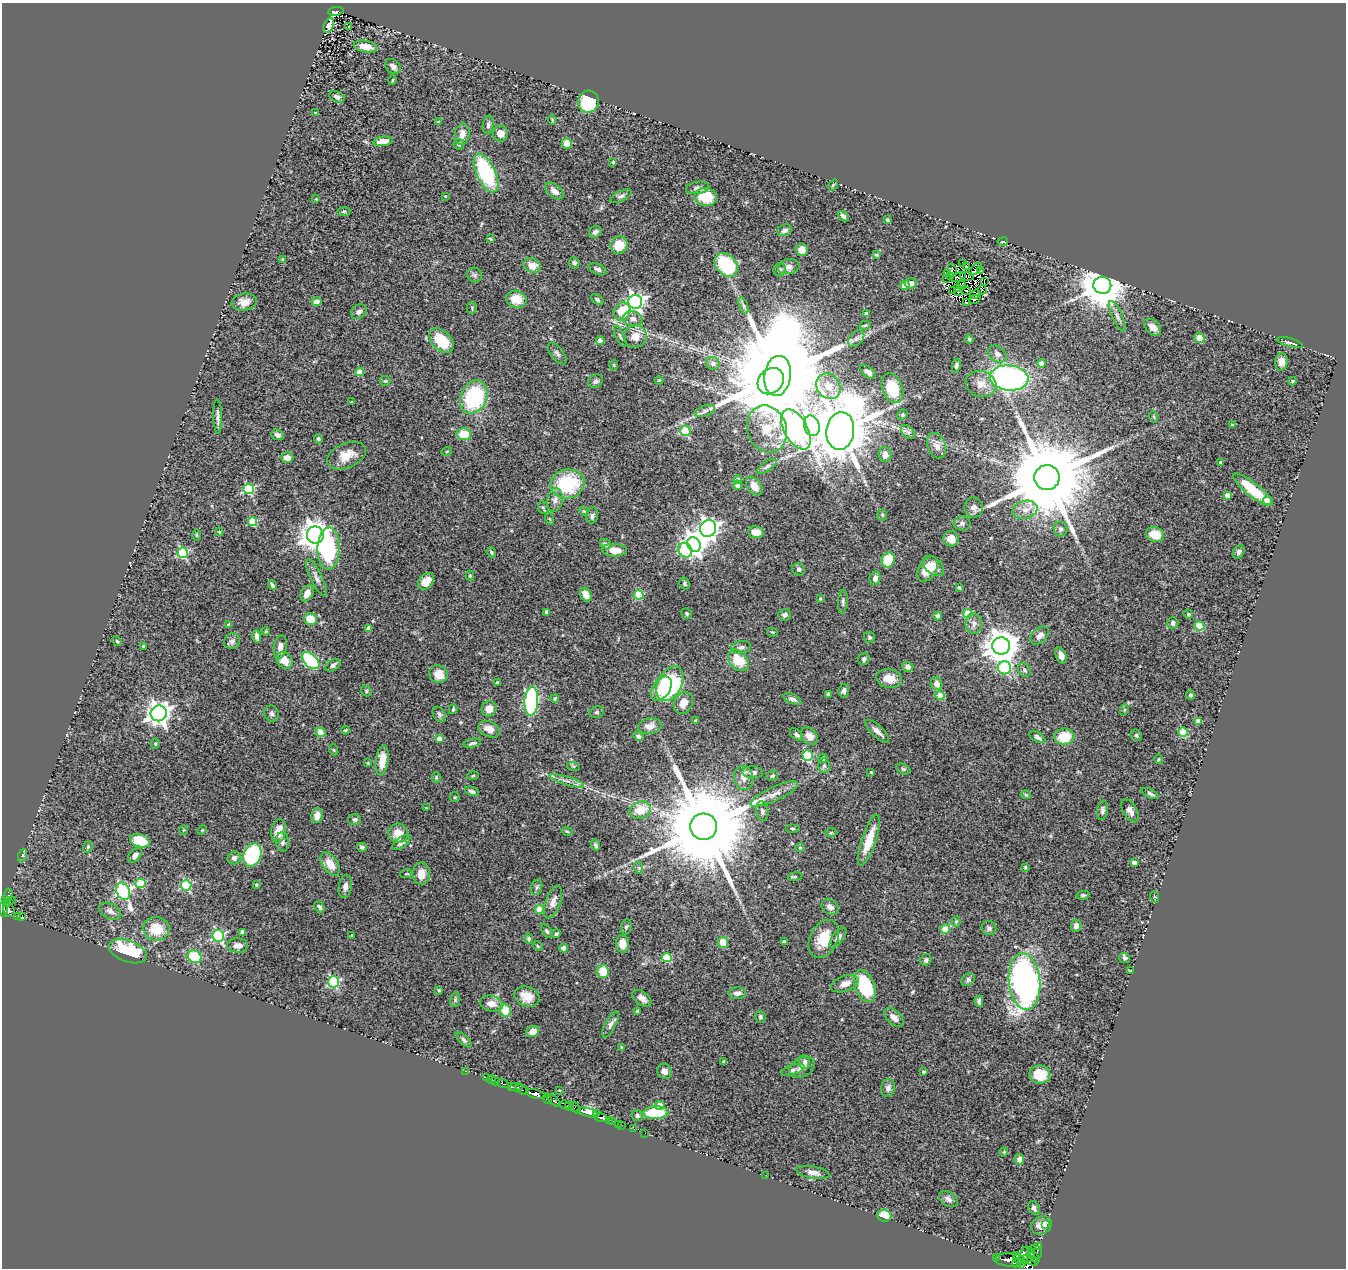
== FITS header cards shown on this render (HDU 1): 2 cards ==
NAXIS1  =                 1344
NAXIS2  =                 1266

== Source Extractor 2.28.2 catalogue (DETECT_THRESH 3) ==
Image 1344 x 1266 px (HDU 1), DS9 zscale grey, 1 PNG px = 1 image px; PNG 1348 x 1270 px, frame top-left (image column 1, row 1266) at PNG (2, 3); each listed source drawn as its Kron ellipse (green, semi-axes under 4 px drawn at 4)
Background 0.781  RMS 0.057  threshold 0.171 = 3 sigma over >= 5 px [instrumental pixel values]
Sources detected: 440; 10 with non-positive FLUX_AUTO (blend fragments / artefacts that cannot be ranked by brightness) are neither listed nor drawn; the other 430 listed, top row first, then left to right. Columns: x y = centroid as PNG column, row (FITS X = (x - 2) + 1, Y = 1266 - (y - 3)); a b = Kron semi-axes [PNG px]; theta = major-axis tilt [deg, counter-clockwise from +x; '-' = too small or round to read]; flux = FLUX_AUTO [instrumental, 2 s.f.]
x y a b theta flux
336 11 8 4 8 170
329 25 8 5 66 16
349 27 3 2 - 6
365 47 12 6 -10 44
393 66 8 6 -38 15
392 80 4 3 - 3.6
337 97 8 5 -26 13
588 102 11 10 - 190
316 113 3 3 - 4.4
552 119 5 3 - 3.6
438 121 4 2 - 2.9
488 125 9 5 83 11
462 134 11 7 83 29
500 134 8 7 - 35
383 141 9 5 7 42
567 143 5 5 - 45
459 144 5 5 - 8
613 162 4 4 - 6.5
486 173 21 9 -65 350
833 185 6 3 53 4
698 188 12 6 9 17
554 191 10 6 -38 29
445 196 3 3 - 3.8
621 196 11 5 24 11
706 197 11 9 -10 120
316 199 3 2 - 2.7
344 212 6 3 8 4.3
843 216 6 4 -43 12
887 220 4 4 - 6.1
785 230 7 5 24 14
595 232 6 5 - 13
490 239 4 3 - 4.2
1003 242 5 2 - 3.4
619 245 9 8 - 79
802 250 6 6 - 28
876 255 4 4 - 6.7
283 259 4 3 - 4.1
574 263 6 5 - 8
963 264 2 2 - 3.5
532 265 9 7 -21 43
726 265 13 10 -47 250
966 266 3 2 - 5.6
789 267 11 7 11 21
598 269 10 5 -25 12
975 269 8 2 44 1.9
780 270 7 6 - 8
952 270 7 4 -83 25
981 270 4 3 - 13
947 274 3 2 - 4.9
475 275 8 7 - 9.4
950 276 3 2 - 5.8
967 276 7 2 -9 1.3
958 277 8 3 20 3.8
947 278 2 2 - 5.1
984 281 3 2 - 6.5
911 283 6 5 - 20
961 285 5 2 - 3.9
1102 285 9 8 - 16000
905 286 5 4 - 92
958 289 4 3 - 9.6
966 290 5 2 - 5.6
982 290 5 3 - 5.8
953 291 3 3 - 6.8
958 291 3 2 - 9
975 294 6 3 34 6.9
516 299 10 8 -19 63
597 299 7 4 -36 8.4
975 299 6 3 26 9.7
244 302 12 8 9 33
316 302 5 4 - 22
635 302 7 7 - 1500
966 302 3 3 - 7.7
744 306 8 3 -71 9
472 308 6 5 - 5.3
359 312 8 6 38 16
622 312 9 8 - 94
866 313 4 3 - 12
1117 316 17 5 -65 17
633 319 9 7 -15 22
865 325 5 3 - 6.1
1153 327 10 6 -45 23
620 336 11 4 -65 7.6
635 336 11 11 - 39
856 338 9 6 48 14
1199 338 5 4 - 42
969 339 4 3 - 4.9
441 341 14 9 -46 140
600 341 4 4 - 76
1290 343 13 3 -15 12
557 353 13 6 -51 13
997 354 10 7 -40 20
1281 362 9 6 86 26
713 363 6 6 - 22
1041 363 4 4 - 27
614 365 5 3 - 3.6
956 366 7 4 79 9.6
359 372 4 4 - 65
868 372 9 5 -40 18
778 376 20 13 83 110000
1009 378 19 12 -6 980
659 380 4 4 - 3.7
385 381 5 5 - 4.9
595 381 8 6 32 11
771 381 14 12 47 9500
1293 381 4 3 - 4.9
981 384 15 13 -16 47
828 386 13 11 -55 55
892 388 15 10 -70 150
474 397 17 13 65 370
352 402 3 3 - 4.6
705 411 10 5 19 15
902 415 5 5 - 6.6
218 417 17 4 -89 14
1154 417 6 3 -72 4.3
1232 425 3 3 - 3.9
812 426 10 7 -74 1300
767 429 24 19 -71 110
796 429 22 11 -61 3800
685 431 5 5 - 280
840 431 19 14 83 43000
908 432 8 5 -44 10
464 434 7 6 - 72
277 435 6 5 - 15
318 439 4 4 - 6.4
936 446 13 9 -70 27
447 451 5 3 - 3
885 455 7 6 - 29
347 456 20 12 23 61
287 458 6 5 - 32
1220 462 4 4 - 4.8
767 466 11 5 33 11
1047 478 12 12 - 82000
738 480 4 4 - 56
568 484 17 14 10 250
737 485 5 4 - 13
754 486 10 6 -52 35
249 489 5 5 - 330
1253 490 24 6 -38 110
1227 495 4 4 - 29
555 500 12 7 81 20
1268 500 4 4 - 59
974 507 10 9 - 19
543 508 6 5 - 6.4
1025 510 13 9 15 33
584 511 5 4 - 4.1
882 515 6 5 - 6.8
592 516 8 5 76 12
550 519 6 3 -70 4
253 522 4 4 - 170
962 523 8 7 - 13
708 528 8 8 - 2200
1061 529 7 7 - 9.6
219 532 4 3 - 3.6
756 532 8 6 -6 53
196 535 5 3 - 4.2
315 535 9 8 - 5500
1155 535 9 7 -18 73
951 539 8 7 - 42
606 544 6 4 -34 13
694 545 8 6 -58 3200
329 549 21 11 88 350
614 550 12 6 -3 36
685 550 7 6 - 200
491 552 5 4 - 7
1239 552 7 5 56 9.9
183 553 5 5 - 360
888 560 8 6 74 99
933 566 12 8 -43 33
799 569 6 6 - 9.2
928 569 14 8 60 71
470 576 5 4 - 3.9
316 578 20 6 -65 21
875 578 7 5 76 20
426 581 9 7 48 49
685 584 6 5 - 6.1
272 585 5 3 - 8.5
959 587 4 3 - 4.6
307 593 9 6 65 24
586 595 7 5 -63 43
639 595 4 4 - 170
820 598 3 2 - 3.7
843 602 12 4 87 9.4
547 612 4 4 - 20
967 613 4 4 - 120
687 614 6 5 - 6.1
1188 614 5 4 - 4.5
785 615 6 5 - 13
938 616 4 4 - 9.3
311 619 6 6 - 66
1173 623 6 5 - 12
974 624 10 8 -89 21
229 625 4 3 - 10
1199 626 5 4 - 180
369 628 4 4 - 28
266 631 4 3 - 3.4
772 632 5 4 - 3.8
1040 635 11 7 44 21
257 636 6 4 -75 17
869 637 6 5 - 6.8
117 641 5 4 - 4.6
232 641 8 7 - 14
144 646 4 3 - 13
1001 646 9 8 - 7500
280 647 12 6 81 22
741 647 10 6 8 14
1061 655 8 5 -68 21
864 659 6 5 - 11
284 660 9 7 -47 50
738 660 12 8 -49 99
311 661 10 6 -43 380
333 665 8 5 35 13
908 667 6 5 - 15
1005 668 6 6 - 330
1024 670 7 5 -53 8.2
438 674 9 8 - 55
889 678 13 9 -10 55
497 682 3 3 - 6.1
670 684 18 12 64 450
937 684 6 5 - 22
661 689 13 8 55 44
366 691 6 4 -51 5.1
844 691 7 5 84 13
828 694 4 3 - 11
1190 695 4 4 - 8.6
940 696 4 4 - 94
555 699 4 3 - 4.2
792 699 9 5 -24 13
531 701 14 7 87 570
683 703 11 9 60 38
453 709 5 3 - 5.3
489 709 8 7 - 34
1124 710 6 3 70 4.5
597 712 7 5 15 7.2
159 713 8 7 - 2900
272 713 8 7 - 11
439 714 8 6 -55 9.5
696 721 4 3 - 11
1198 721 4 4 - 31
650 726 12 8 11 35
489 729 11 7 -24 35
345 730 4 3 - 3.7
877 731 15 5 -43 20
321 732 5 4 - 74
1183 732 5 4 - 160
796 735 8 5 -43 11
1136 735 6 5 - 8.2
638 736 5 4 - 11
809 736 10 7 -50 32
1037 737 9 4 -29 16
1064 737 10 8 5 130
439 739 4 4 - 34
472 743 9 4 12 9.5
155 744 5 4 - 4.5
334 750 6 3 -70 3.9
808 756 5 5 - 270
823 758 4 4 - 12
1158 759 5 3 - 3.4
382 760 15 6 82 56
368 763 4 3 - 3.1
573 766 6 4 -17 4.5
824 766 7 6 - 10
903 769 7 5 -25 6.2
753 772 10 6 -2 18
871 772 3 3 - 3.7
473 776 6 4 3 4.1
772 776 6 4 30 5.8
436 778 5 4 - 4.2
744 778 12 9 -80 32
567 781 18 4 -17 21
472 791 7 4 -21 9.6
774 794 26 7 25 40
1150 794 9 4 -25 8.6
1026 795 5 4 - 5.1
455 797 5 4 - 5
426 808 3 2 - 2.3
640 810 11 8 19 98
1102 810 10 5 80 11
762 811 10 6 -81 13
1130 811 12 7 -59 21
317 816 8 6 76 27
355 819 6 5 - 10
704 827 13 13 - 92000
793 828 7 3 0 5.2
183 830 5 3 - 3.5
202 830 5 3 - 3.4
279 831 11 7 81 51
567 831 6 3 -20 3.9
398 833 10 9 - 49
831 833 6 4 2 4.4
869 840 26 7 71 86
140 841 10 6 -17 100
282 842 9 6 -85 14
401 843 10 5 37 16
595 845 5 4 - 8.2
88 847 6 4 67 5.2
362 847 5 4 - 8
800 848 5 3 - 3.4
23 855 6 4 71 6
135 855 8 5 49 18
252 855 12 9 69 400
234 858 6 6 - 13
1134 863 4 4 - 22
330 864 13 7 -56 55
1025 867 3 3 - 5.3
639 868 6 4 -72 5.7
406 874 6 3 1 3.9
421 874 11 8 87 41
795 877 7 3 9 4.8
141 883 5 4 - 170
186 885 5 5 - 310
256 885 4 3 - 6.5
345 887 11 6 82 20
537 887 8 5 73 7.4
123 891 9 6 -66 840
8 895 7 4 85 26
1083 895 6 4 9 7
1155 897 6 3 -70 3.7
6 900 4 2 - 46
9 902 7 3 29 100
553 902 17 7 71 24
319 907 6 4 -53 9.6
830 907 9 7 -40 20
3 909 7 3 -85 520
539 909 4 4 - 79
9 910 7 5 -59 270
110 911 12 7 -28 18
17 916 4 3 - 120
22 916 3 3 - 26
956 921 5 4 - 4.9
1076 926 6 5 - 16
626 927 7 5 78 7.7
989 928 7 7 - 11
156 929 13 12 - 95
945 929 5 4 - 100
547 931 7 4 -53 7.2
242 932 4 4 - 11
556 934 4 3 - 6.7
352 935 3 3 - 5.2
218 936 6 5 - 540
529 938 5 4 - 6.2
838 938 12 5 53 17
824 939 20 14 65 89
784 942 4 3 - 14
723 943 6 5 - 61
622 944 9 6 -85 36
238 945 10 7 -2 25
538 946 5 4 - 4
564 948 4 4 - 35
128 951 20 10 -19 300
195 957 7 6 - 150
667 957 5 4 - 190
1124 958 5 5 - 7.5
926 960 6 5 - 10
1131 970 4 2 - 3
603 971 6 6 - 83
968 980 7 5 43 9.3
1024 981 28 15 -84 1500
334 982 5 5 - 420
845 984 14 7 19 29
865 986 16 10 -69 250
439 990 3 3 - 4.6
737 993 9 5 1 17
527 996 13 9 -22 50
642 998 11 6 -37 24
455 1000 7 5 80 6.5
979 1001 6 4 88 10
491 1004 12 8 -13 30
505 1011 6 5 - 100
637 1012 4 4 - 7.3
760 1017 6 5 - 8.6
894 1017 11 7 -44 26
610 1024 14 5 62 15
533 1032 6 5 - 39
464 1040 10 4 -42 8.2
622 1047 4 3 - 4.4
723 1061 3 3 - 2.9
804 1062 7 5 -84 11
802 1067 13 9 27 32
793 1070 12 5 17 11
465 1071 3 2 - 7.5
665 1071 8 7 - 24
923 1072 4 3 - 6.9
1040 1075 10 9 - 77
487 1078 3 3 - 53
491 1079 4 2 - 17
495 1081 4 2 - 100
503 1084 5 3 - 61
511 1087 3 3 - 170
516 1087 6 4 0 610
888 1088 9 7 81 15
523 1090 7 3 -33 110
559 1090 3 3 - 2.9
536 1094 10 4 -14 1600
547 1099 5 3 - 120
554 1100 7 4 -42 66
565 1105 5 2 - 83
660 1105 4 4 - 68
570 1106 4 3 - 130
576 1108 7 3 -50 92
588 1113 11 3 -16 1500
597 1113 3 2 - 33
656 1113 12 6 2 160
637 1116 6 5 - 9.1
601 1118 7 2 -6 55
609 1121 4 2 - 27
612 1122 3 3 - 17
618 1124 2 2 - 8
622 1125 3 2 - 5
634 1129 2 2 - 5.1
645 1133 3 2 - 2.8
1004 1152 4 4 - 3.8
1019 1159 5 4 - 16
813 1172 17 6 -11 21
766 1176 2 2 - 7.1
948 1199 10 7 -31 15
1034 1208 7 5 -61 13
884 1215 7 6 - 69
1046 1224 3 2 - 6.5
1041 1225 11 8 30 40
1039 1247 3 3 - 720
1035 1252 7 6 - 260
1016 1255 3 2 - 96
1034 1256 8 2 -59 140
997 1257 3 2 - 34
1029 1257 6 4 28 80
1023 1258 11 3 77 580
1019 1259 5 3 - 340
1010 1260 15 7 -2 1400
1033 1261 5 2 - 47
1017 1263 5 2 - 230
At the frame edge (FLAGS 8, measured only in part): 1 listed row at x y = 3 909
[10 non-positive-flux detections neither listed nor drawn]